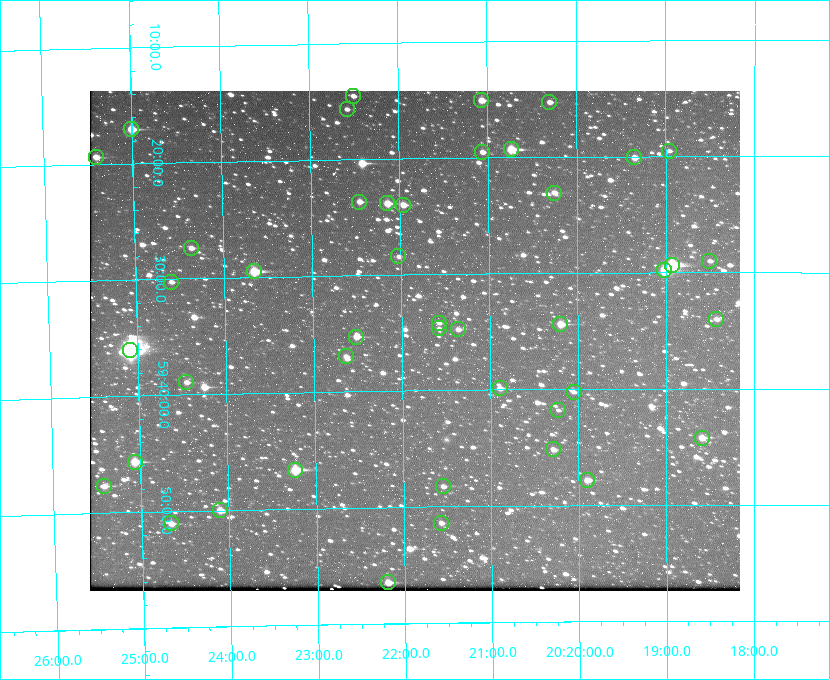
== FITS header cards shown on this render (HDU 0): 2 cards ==
NAXIS1  =                  650 / Width of table row in bytes
NAXIS2  =                  500 / Number of rows in table

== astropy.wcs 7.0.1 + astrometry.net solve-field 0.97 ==
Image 650 x 500 px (HDU 0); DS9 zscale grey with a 90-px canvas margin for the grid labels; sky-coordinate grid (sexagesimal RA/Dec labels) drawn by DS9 from the SOLVED WCS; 44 Tycho-2 reference stars matched to detected sources circled (green)
Header WCS: none
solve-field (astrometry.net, Tycho-2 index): SOLVED blind (the file carries no WCS)
Solved WCS: RA---TAN-SIP/DEC--TAN-SIP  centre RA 20:21:51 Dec +59:36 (305.46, +59.59 deg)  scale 5.17 arcsec/px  FOV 56.0' x 43.1'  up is -179 deg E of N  parity flipped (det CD > 0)
(file carries no celestial WCS; the grid is the blind solution)
Tycho-2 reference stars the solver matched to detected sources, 44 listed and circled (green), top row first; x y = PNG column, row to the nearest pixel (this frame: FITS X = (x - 90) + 1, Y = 500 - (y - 91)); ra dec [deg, ICRS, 3 dp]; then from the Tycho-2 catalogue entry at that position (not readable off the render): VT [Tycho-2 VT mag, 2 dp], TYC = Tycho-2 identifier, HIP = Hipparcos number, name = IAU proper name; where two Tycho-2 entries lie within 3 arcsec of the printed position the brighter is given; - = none
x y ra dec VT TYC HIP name
353 96 305.626 +59.242 11.94 3949-1433-1 - -
481 100 305.267 +59.251 11.19 3949-745-1 - -
549 102 305.075 +59.254 11.10 3949-857-1 - -
347 109 305.645 +59.261 12.19 3949-1327-1 - -
131 129 306.252 +59.284 9.41 3949-1643-1 - -
511 149 305.185 +59.322 8.95 3949-1869-1 - -
669 151 304.741 +59.325 12.05 3949-499-1 - -
482 152 305.266 +59.325 11.55 3949-717-1 - -
96 157 306.353 +59.322 10.67 3949-467-1 - -
634 157 304.838 +59.335 10.93 3949-1877-1 - -
554 193 305.064 +59.384 11.29 3949-93-1 - -
359 202 305.613 +59.394 10.81 3949-1261-1 - -
387 203 305.535 +59.397 10.37 3949-1383-1 - -
403 205 305.490 +59.400 10.79 3949-1179-1 - -
191 248 306.091 +59.456 11.36 3949-919-1 - -
398 256 305.505 +59.474 11.77 3949-1259-1 - -
709 261 304.626 +59.483 12.57 3949-149-1 - -
672 265 304.733 +59.490 8.93 3949-1451-1 - -
664 270 304.755 +59.496 9.37 3949-615-1 - -
254 271 305.915 +59.492 9.25 3949-1149-1 - -
171 282 306.149 +59.504 12.27 3949-401-1 - -
716 319 304.607 +59.567 11.00 3949-1861-1 - -
439 323 305.394 +59.570 11.70 3949-405-1 - -
560 324 305.049 +59.573 10.18 3949-1099-1 - -
439 328 305.393 +59.578 11.77 3949-137-1 - -
458 329 305.340 +59.579 10.98 3949-39-1 - -
356 337 305.628 +59.588 10.19 3949-1517-1 - -
130 350 306.271 +59.600 6.45 3949-2016-1 100714 -
346 356 305.659 +59.616 11.86 3949-1415-1 - -
186 382 306.113 +59.648 11.13 3949-1837-1 - -
500 388 305.223 +59.664 11.52 3949-1631-1 - -
574 392 305.013 +59.671 12.48 3949-1826-1 - -
558 410 305.057 +59.697 12.28 3949-191-1 - -
702 438 304.649 +59.737 10.61 3949-735-1 - -
553 449 305.073 +59.753 11.06 3949-89-1 - -
135 462 306.265 +59.761 9.71 3949-555-1 - -
295 470 305.808 +59.778 8.73 3949-715-1 100545 -
587 480 304.976 +59.797 11.33 3949-1031-1 - -
104 486 306.354 +59.795 10.50 3949-971-1 - -
443 486 305.387 +59.804 11.49 3949-285-1 - -
220 510 306.026 +59.833 10.93 3949-785-1 - -
171 523 306.165 +59.851 11.26 3949-49-1 - -
441 523 305.395 +59.857 11.71 3949-313-1 - -
388 582 305.548 +59.941 10.72 3949-815-1 - -